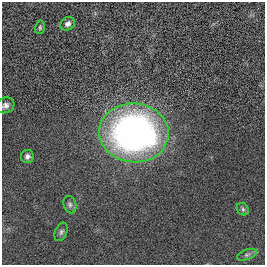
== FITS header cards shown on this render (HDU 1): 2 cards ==
NAXIS1  =                  263
NAXIS2  =                  263

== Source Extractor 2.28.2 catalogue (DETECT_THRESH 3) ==
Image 263 x 263 px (HDU 1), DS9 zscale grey, 1 PNG px = 1 image px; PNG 267 x 267 px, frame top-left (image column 1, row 263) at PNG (2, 2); each listed source drawn as its Kron ellipse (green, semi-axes under 4 px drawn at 4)
Background 9.89e-04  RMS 0.046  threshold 0.138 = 3 sigma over >= 5 px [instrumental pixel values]
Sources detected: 9; all 9 listed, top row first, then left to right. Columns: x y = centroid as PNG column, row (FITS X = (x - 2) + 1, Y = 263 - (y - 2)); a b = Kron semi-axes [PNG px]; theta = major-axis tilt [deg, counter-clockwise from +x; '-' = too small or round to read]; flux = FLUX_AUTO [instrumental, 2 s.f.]
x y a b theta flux
68 24 8 6 34 11
40 27 7 5 77 4.9
5 105 9 7 27 12
134 133 35 29 -5 1300
27 156 6 6 - 9.2
70 205 9 6 -75 8.4
243 209 7 5 -47 5.9
61 232 9 6 67 7.8
247 255 10 5 18 8.1
At the frame edge (FLAGS 8, measured only in part): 1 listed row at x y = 5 105